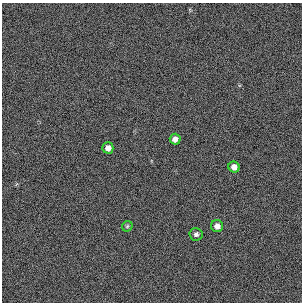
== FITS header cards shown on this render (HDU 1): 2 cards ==
NAXIS1  =                  300 / length of original image axis
NAXIS2  =                  300 / length of original image axis

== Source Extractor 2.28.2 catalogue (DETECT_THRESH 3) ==
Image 300 x 300 px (HDU 1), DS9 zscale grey, 1 PNG px = 1 image px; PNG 304 x 304 px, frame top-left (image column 1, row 300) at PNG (2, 3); each listed source drawn as its Kron ellipse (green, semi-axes under 4 px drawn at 4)
Background 384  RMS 66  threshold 198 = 3 sigma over >= 5 px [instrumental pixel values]
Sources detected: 6; all 6 listed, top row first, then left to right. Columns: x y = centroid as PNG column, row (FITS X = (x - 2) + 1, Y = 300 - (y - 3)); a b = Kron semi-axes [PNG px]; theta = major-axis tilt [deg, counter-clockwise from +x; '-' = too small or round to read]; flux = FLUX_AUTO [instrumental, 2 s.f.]
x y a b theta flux
175 139 5 5 - 22000
108 148 5 5 - 25000
234 167 5 5 - 25000
127 226 6 4 46 6300
217 226 6 6 - 25000
196 234 6 6 - 13000